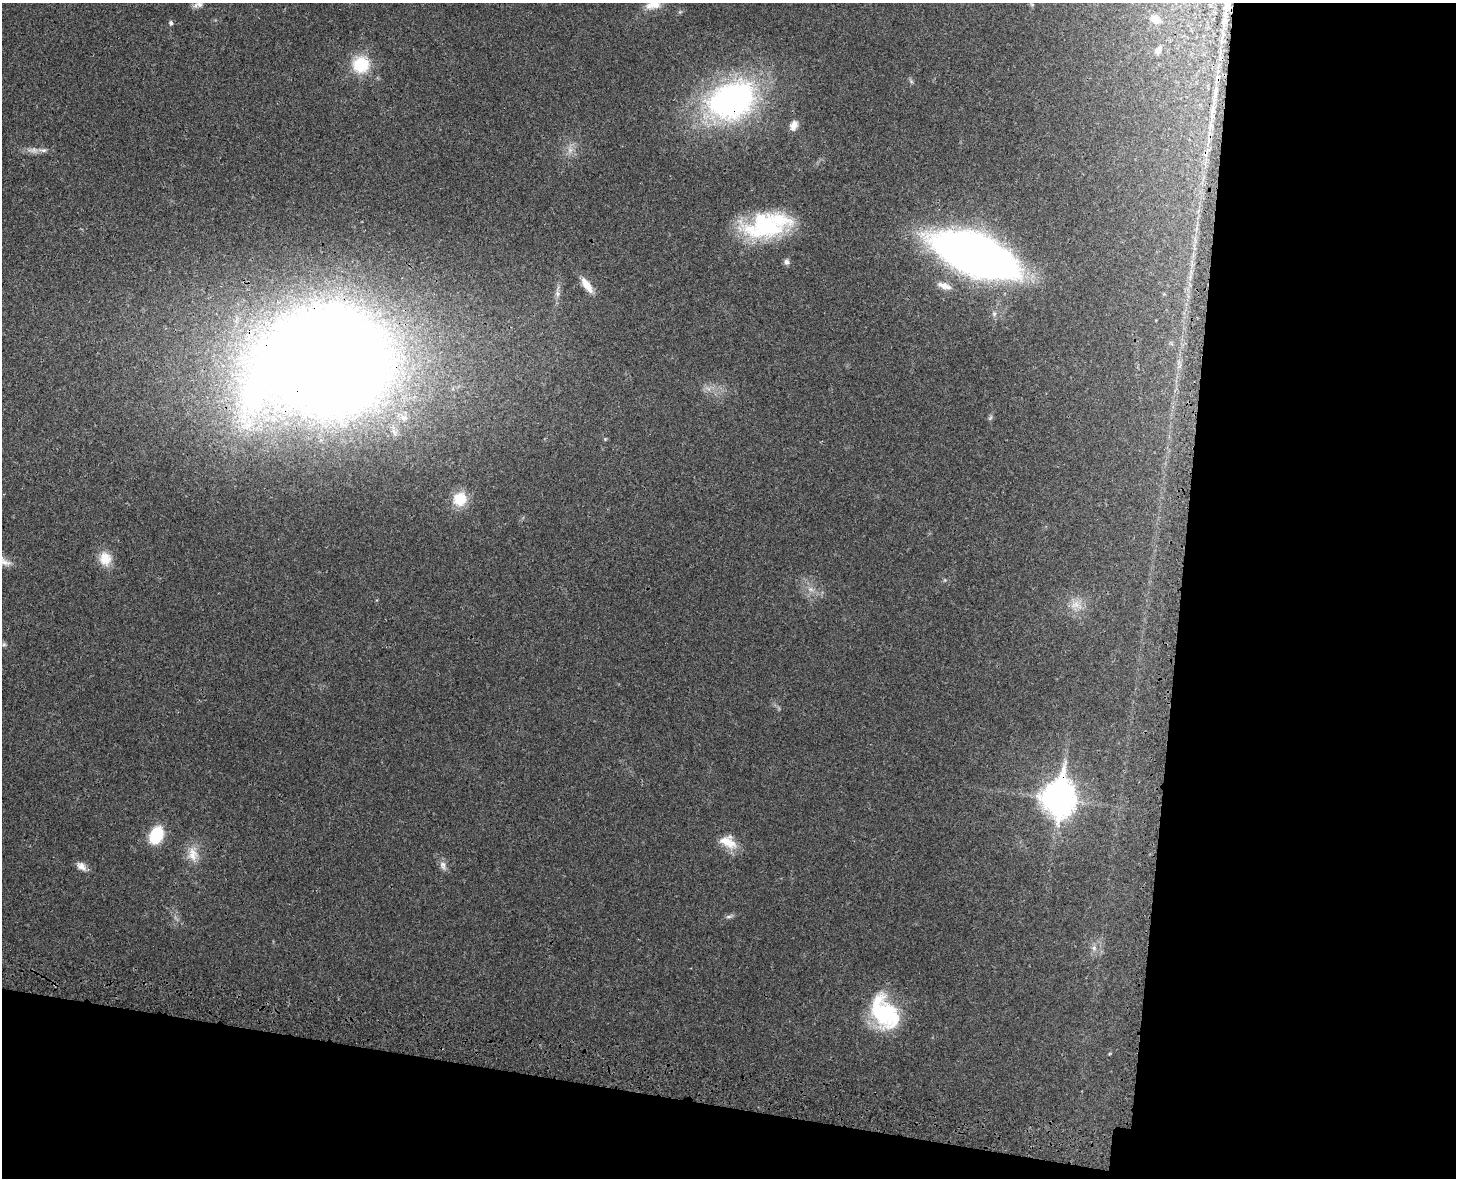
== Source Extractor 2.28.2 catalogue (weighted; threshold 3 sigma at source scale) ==
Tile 12 of 3 x 4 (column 3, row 4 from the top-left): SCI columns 3100-4553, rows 86-1261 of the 4860 x 4873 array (HDU 1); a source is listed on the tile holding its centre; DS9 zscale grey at full resolution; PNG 1458 x 1180 px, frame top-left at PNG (2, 3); no overlay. Shown black and unused: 25% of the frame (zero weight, under 3 of 4 exposures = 8% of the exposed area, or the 3 px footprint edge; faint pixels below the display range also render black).
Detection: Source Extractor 2.28.2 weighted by HDU 2 'WHT'; one run over the whole footprint, this tile lists its part. Background 0.0215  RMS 0.0034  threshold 0.0155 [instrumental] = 3 sigma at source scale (4.5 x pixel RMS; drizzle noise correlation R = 1.50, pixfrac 1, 0.05/0.05 arcsec/px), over >= 5 px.
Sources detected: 36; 1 too faint to see at this stretch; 1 cosmic-ray / hot-pixel residue — not listed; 2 inside a brighter listed object's ellipse — not listed separately; the other 32 listed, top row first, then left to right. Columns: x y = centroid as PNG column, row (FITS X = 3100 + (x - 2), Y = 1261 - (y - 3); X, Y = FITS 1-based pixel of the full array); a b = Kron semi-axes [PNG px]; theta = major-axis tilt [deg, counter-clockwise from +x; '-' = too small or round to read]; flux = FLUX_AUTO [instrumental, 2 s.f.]
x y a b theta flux
198 4 14 8 18 1.8
656 5 17 10 -19 3.1
1155 19 11 9 -30 2.5
171 23 5 4 - 0.81
1158 50 8 6 66 1.5
361 65 22 21 - 11
731 100 60 44 25 86
794 125 13 9 70 2.4
43 150 12 6 -3 1.5
570 150 7 5 -45 1.2
764 226 52 30 6 34
975 255 54 23 -22 390
786 262 8 7 - 1.1
587 285 21 8 -56 4.6
944 286 19 7 -18 2.7
558 294 8 6 -74 1.1
326 361 83 63 10 1300
990 418 7 4 45 0.57
460 499 14 14 - 9
105 559 18 15 -75 5.3
4 561 20 8 -34 2.5
810 589 7 4 -17 0.88
1075 605 14 10 18 3.3
1059 798 14 11 86 520
156 835 16 11 65 15
725 841 21 15 -5 5.6
193 854 21 13 -78 4.9
443 865 13 8 -74 1.7
81 866 14 9 -39 2.1
729 917 9 4 1 0.75
1094 948 7 7 - 1.1
884 1013 42 27 -59 28
Overlapping masked pixels (flux is a lower limit): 3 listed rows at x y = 731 100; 326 361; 1059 798
Isophote crosses this tile's border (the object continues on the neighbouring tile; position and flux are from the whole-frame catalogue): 3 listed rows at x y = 198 4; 656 5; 4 561